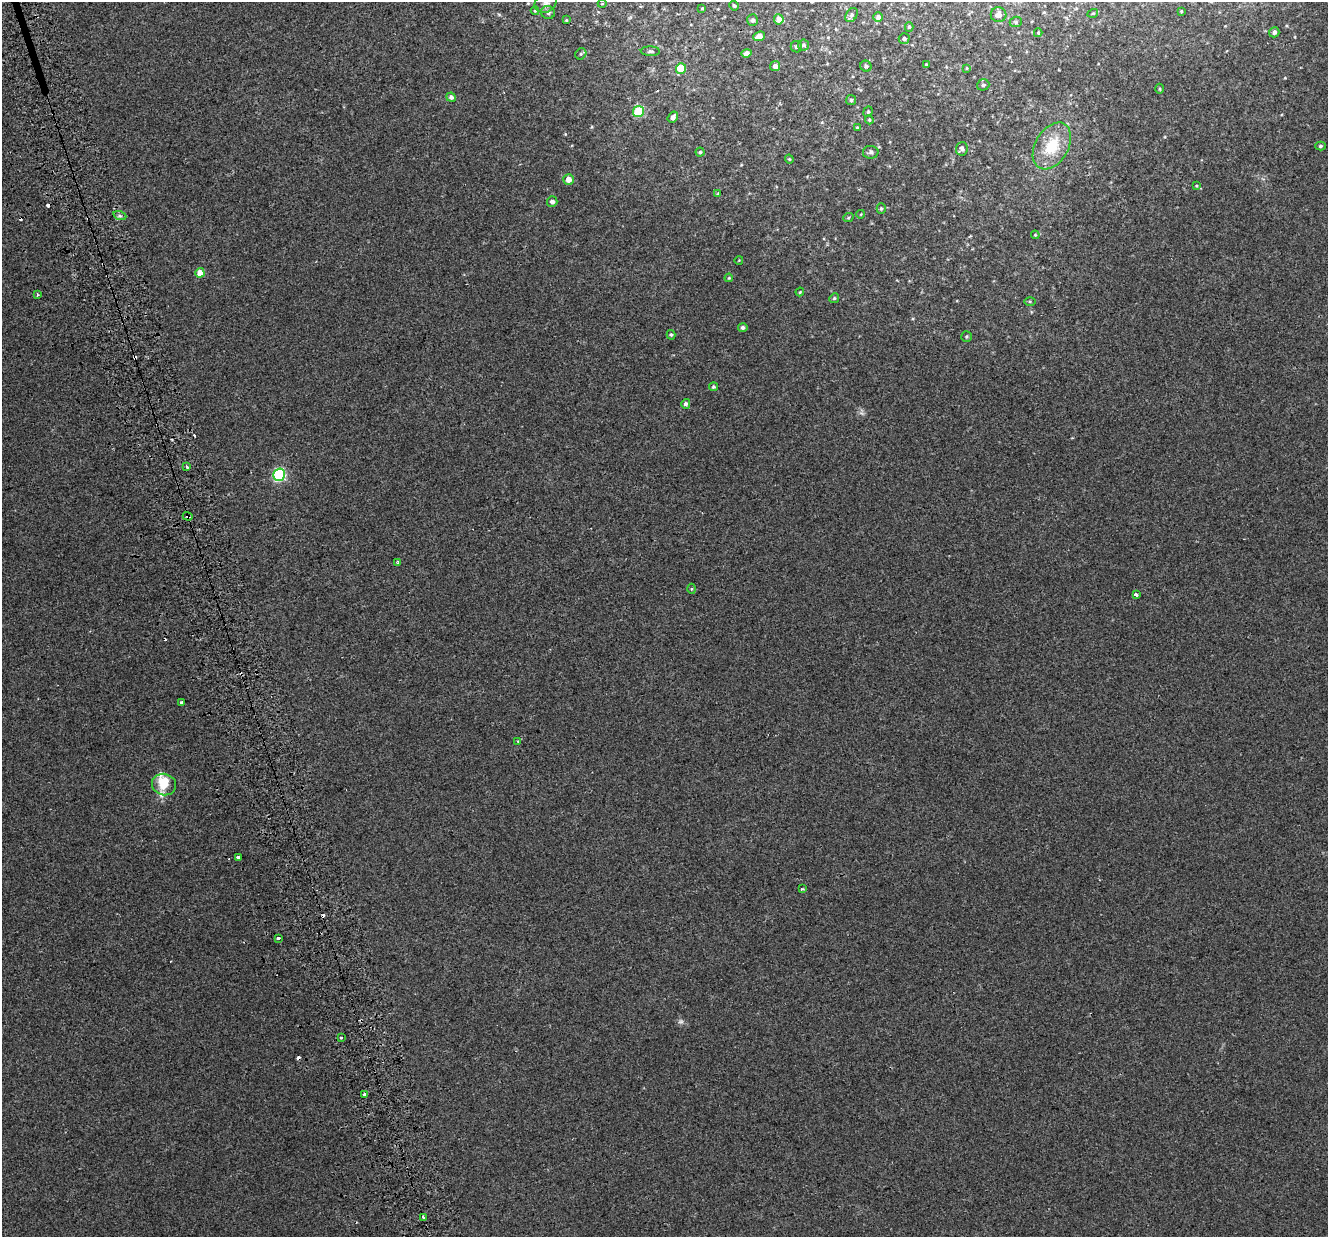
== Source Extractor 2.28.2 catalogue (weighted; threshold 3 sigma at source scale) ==
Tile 11 of 4 x 4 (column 3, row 3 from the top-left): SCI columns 2697-4022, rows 1388-2622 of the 5395 x 5196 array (HDU 1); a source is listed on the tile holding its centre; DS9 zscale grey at full resolution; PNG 1330 x 1239 px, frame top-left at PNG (2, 2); each listed source drawn as its Kron ellipse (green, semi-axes under 4 px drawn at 4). Shown black and unused: <1% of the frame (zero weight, under 2 of 3 exposures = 3% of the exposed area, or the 3 px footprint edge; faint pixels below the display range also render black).
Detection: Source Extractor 2.28.2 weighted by HDU 2 'WHT'; one run over the whole footprint, this tile lists its part. Background 0.00414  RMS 0.0062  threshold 0.028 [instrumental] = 3 sigma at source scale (4.5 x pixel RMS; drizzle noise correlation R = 1.50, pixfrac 1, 0.0396/0.0396 arcsec/px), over >= 5 px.
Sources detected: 94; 1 too faint to see at this stretch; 9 cosmic-ray / hot-pixel residue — neither listed nor drawn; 3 inside a brighter listed object's ellipse — not listed separately; the other 81 listed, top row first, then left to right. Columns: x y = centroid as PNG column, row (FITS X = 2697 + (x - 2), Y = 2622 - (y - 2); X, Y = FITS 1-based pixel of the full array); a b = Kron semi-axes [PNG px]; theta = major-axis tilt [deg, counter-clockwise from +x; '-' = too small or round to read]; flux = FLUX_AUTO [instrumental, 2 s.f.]
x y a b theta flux
546 3 11 9 29 3.1
602 4 4 3 - 0.43
734 6 5 4 - 1
702 8 3 2 - 0.51
535 11 4 4 - 0.54
1181 11 3 3 - 0.6
548 12 7 6 - 1.7
1093 13 5 3 - 0.6
851 15 8 5 54 1.3
999 15 8 7 - 3.3
878 17 5 4 - 2
779 19 5 5 - 5.7
566 20 3 3 - 0.5
753 20 6 5 - 1.5
1016 22 6 5 - 1
909 27 5 4 - 0.83
1274 32 5 5 - 1.8
1038 33 4 3 - 0.7
759 36 6 4 23 4.6
904 38 5 5 - 1.3
804 45 5 5 - 1.3
796 47 6 5 - 1.2
650 51 9 4 -3 1.3
746 53 5 4 - 3.1
581 54 6 5 - 1.1
926 65 3 2 - 0.7
775 66 5 5 - 3.4
866 66 6 5 - 1.5
681 68 5 5 - 21
966 68 4 2 - 0.46
983 85 6 5 - 1.5
1160 89 5 3 - 0.67
451 97 5 4 - 1.8
851 100 5 5 - 0.87
638 112 5 5 - 30
868 112 5 4 - 0.82
673 117 6 4 53 2.4
869 120 5 3 - 0.7
857 127 4 3 - 0.52
1052 146 25 16 59 22
1320 146 5 4 - 1.1
962 149 7 6 - 1.9
700 152 4 4 - 0.81
871 152 8 6 2 1.8
789 159 4 3 - 0.62
568 179 5 5 - 5.5
1196 186 4 3 - 0.53
718 194 4 3 - 0.56
552 202 5 5 - 2.3
881 209 5 4 - 0.96
861 214 4 3 - 0.42
120 216 7 4 -18 1.4
848 218 5 3 - 0.69
1035 235 4 4 - 0.61
739 260 4 2 - 0.37
200 273 5 4 - 7.9
729 278 4 3 - 0.62
800 292 4 3 - 0.59
37 295 4 3 - 1
834 298 5 4 - 0.89
1030 302 6 4 -1 0.76
743 327 4 4 - 1.5
671 335 5 4 - 0.93
967 336 5 5 - 0.9
713 387 4 4 - 1
686 404 5 4 - 1.5
187 467 3 3 - 1.2
279 475 6 6 - 78
188 516 5 3 - 1.6
398 562 4 3 - 1.1
692 589 5 3 - 0.61
1136 595 4 3 - 4
182 702 3 3 - 1.2
518 741 3 2 - 0.81
164 785 12 10 -16 7.7
239 858 3 3 - 37
802 889 3 3 - 1.3
278 938 3 3 - 3.2
341 1038 3 3 - 1.9
365 1094 3 3 - 4.9
423 1217 3 3 - 6.3
Overlapping masked pixels (flux is a lower limit): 1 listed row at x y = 188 516
Isophote crosses this tile's border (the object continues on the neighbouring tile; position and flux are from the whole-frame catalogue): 1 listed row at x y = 546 3